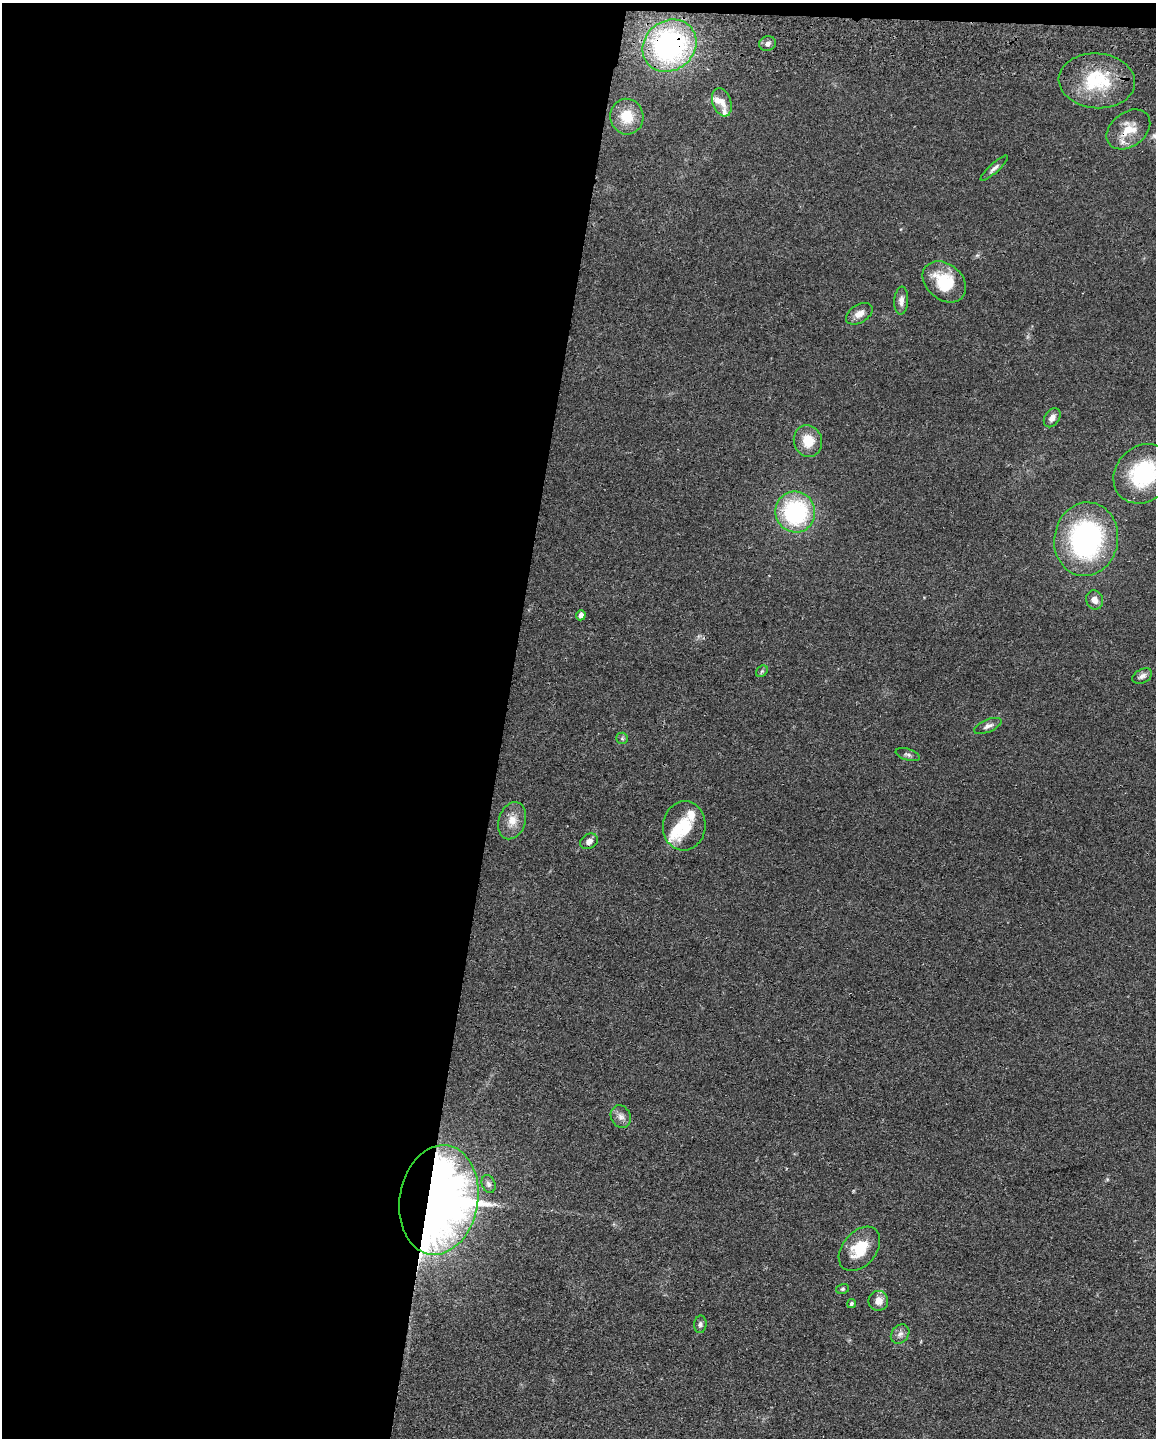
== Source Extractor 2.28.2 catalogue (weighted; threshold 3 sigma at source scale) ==
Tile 1 of 4 x 3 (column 1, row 1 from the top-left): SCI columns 9-1162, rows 3039-4474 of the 4634 x 4751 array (HDU 1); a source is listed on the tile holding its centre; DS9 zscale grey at full resolution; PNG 1158 x 1440 px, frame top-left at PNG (2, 3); each listed source drawn as its Kron ellipse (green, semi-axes under 4 px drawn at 4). Shown black and unused: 44% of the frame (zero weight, under 2 of 3 exposures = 3% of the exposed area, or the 3 px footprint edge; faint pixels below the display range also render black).
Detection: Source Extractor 2.28.2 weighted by HDU 2 'WHT'; one run over the whole footprint, this tile lists its part. Background 0.122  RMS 0.0096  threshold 0.0434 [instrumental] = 3 sigma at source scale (4.5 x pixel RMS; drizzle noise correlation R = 1.50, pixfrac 1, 0.05/0.05 arcsec/px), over >= 5 px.
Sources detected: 39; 5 inside a brighter listed object's ellipse — not listed separately; the other 34 listed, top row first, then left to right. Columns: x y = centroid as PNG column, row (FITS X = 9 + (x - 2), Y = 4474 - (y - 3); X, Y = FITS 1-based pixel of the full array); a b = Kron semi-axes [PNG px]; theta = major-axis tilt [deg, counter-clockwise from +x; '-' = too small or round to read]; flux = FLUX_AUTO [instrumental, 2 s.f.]
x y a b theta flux
767 44 8 7 - 3.9
669 46 28 24 39 170
1097 81 38 27 -4 53
722 102 14 9 -71 7.7
627 117 18 16 -78 21
1128 129 24 17 37 20
994 168 18 4 42 3.8
944 282 24 18 -39 36
901 301 14 7 86 5.1
859 314 14 9 31 7.4
1052 418 10 7 56 5.9
808 441 16 14 -73 19
1143 474 32 27 45 73
795 512 20 20 - 110
1086 539 37 32 79 170
1095 600 10 8 -69 6.3
581 615 5 5 - 5.5
762 671 6 5 - 1.5
1142 676 10 6 26 4
988 726 15 6 23 4.3
622 738 6 5 - 2
908 755 12 5 -17 2.9
512 821 19 13 72 13
684 826 24 21 83 29
589 841 9 7 33 4.9
621 1116 12 9 -62 5.9
488 1184 9 6 -66 3.2
439 1200 55 39 80 980
859 1249 25 17 50 29
842 1289 6 5 - 1.5
878 1301 10 10 - 8.3
851 1304 5 4 - 1.7
700 1324 9 6 85 2.5
900 1334 10 8 50 4.8
Overlapping masked pixels (flux is a lower limit): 3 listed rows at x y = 669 46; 1128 129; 439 1200
Isophote crosses this tile's border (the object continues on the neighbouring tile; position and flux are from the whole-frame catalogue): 1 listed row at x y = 1143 474